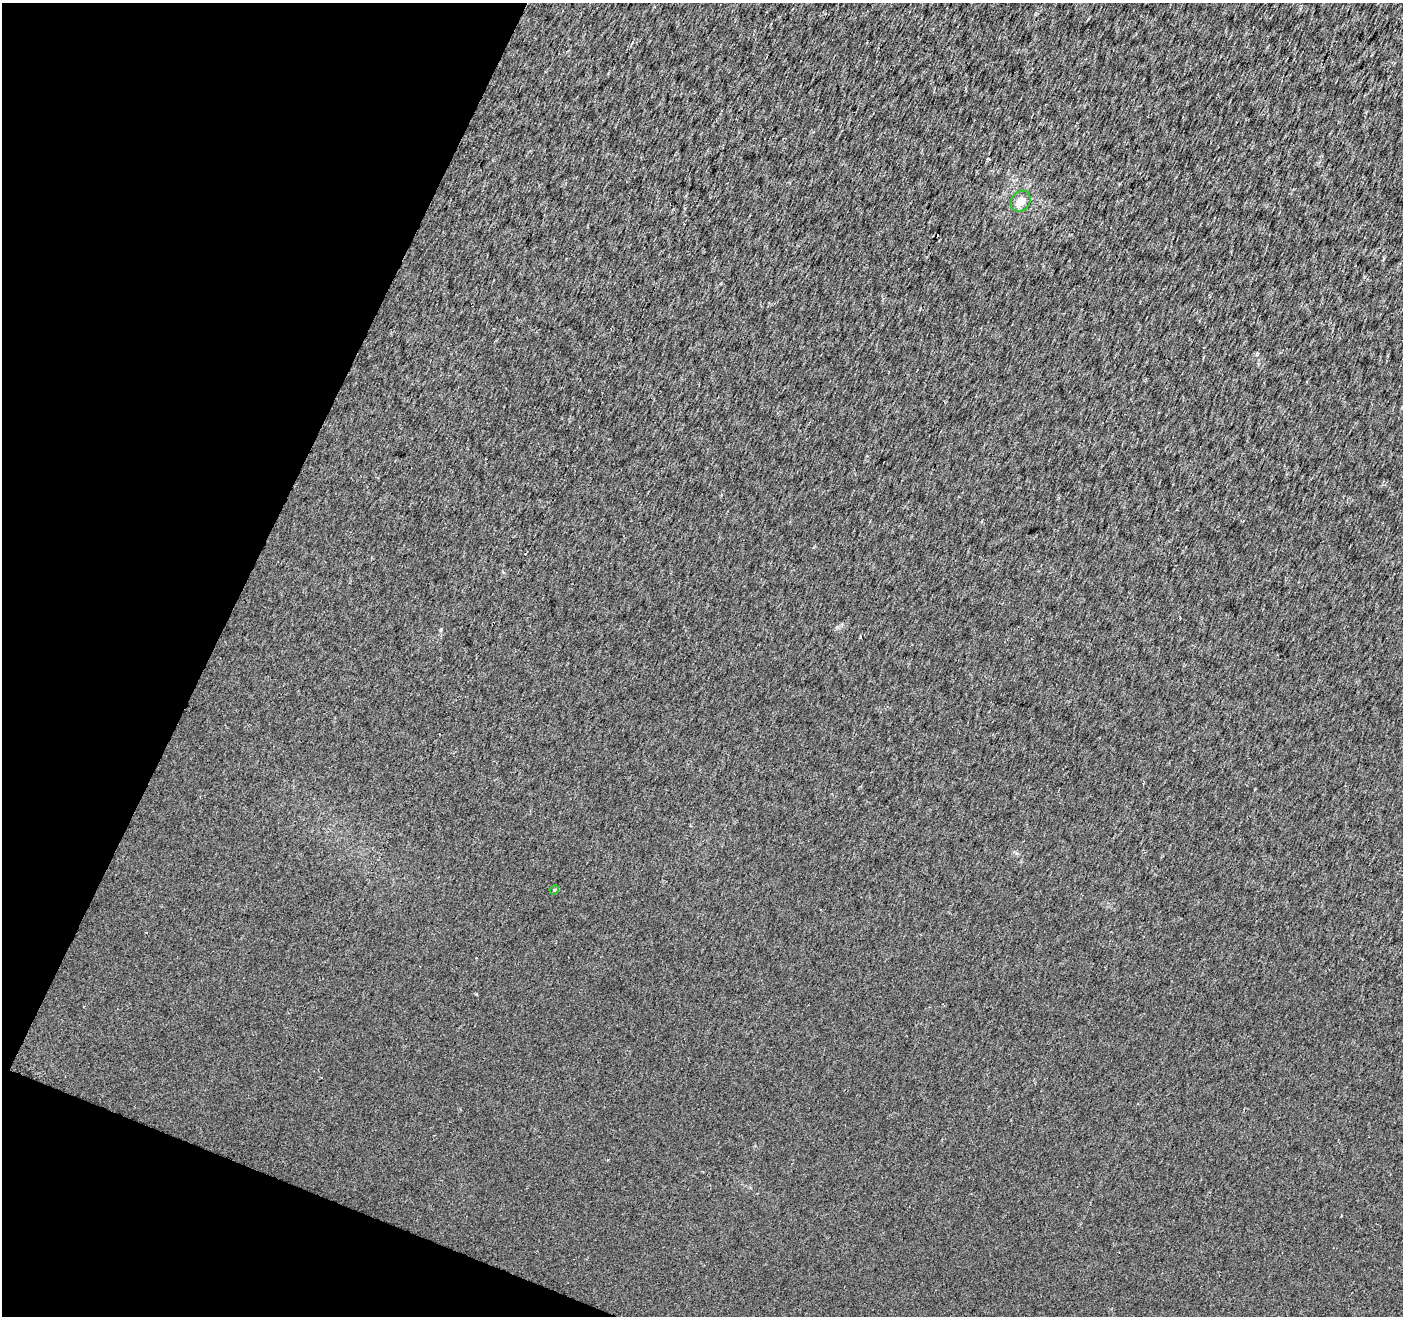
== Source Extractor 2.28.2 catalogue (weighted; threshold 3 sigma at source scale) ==
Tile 9 of 4 x 4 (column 1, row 3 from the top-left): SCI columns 6-1406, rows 1526-2839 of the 5616 x 5741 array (HDU 1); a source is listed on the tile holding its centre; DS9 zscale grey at full resolution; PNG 1405 x 1318 px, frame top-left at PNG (2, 3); each listed source drawn as its Kron ellipse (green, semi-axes under 4 px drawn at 4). Shown black and unused: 20% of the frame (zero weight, under 2 of 3 exposures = <1% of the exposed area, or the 3 px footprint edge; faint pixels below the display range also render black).
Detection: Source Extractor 2.28.2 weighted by HDU 2 'WHT'; one run over the whole footprint, this tile lists its part. Background 0.0078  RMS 0.0095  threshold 0.0426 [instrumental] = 3 sigma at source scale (4.5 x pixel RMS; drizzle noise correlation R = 1.50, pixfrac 1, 0.0396/0.0396 arcsec/px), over >= 5 px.
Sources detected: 3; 1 cosmic-ray / hot-pixel residue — neither listed nor drawn; the other 2 listed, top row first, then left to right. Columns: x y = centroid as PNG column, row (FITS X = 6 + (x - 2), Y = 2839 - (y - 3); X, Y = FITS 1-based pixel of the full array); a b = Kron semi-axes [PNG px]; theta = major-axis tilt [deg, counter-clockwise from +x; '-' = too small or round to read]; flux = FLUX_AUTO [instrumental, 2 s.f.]
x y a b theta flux
1021 201 11 9 50 9.4
554 890 5 4 - 0.91